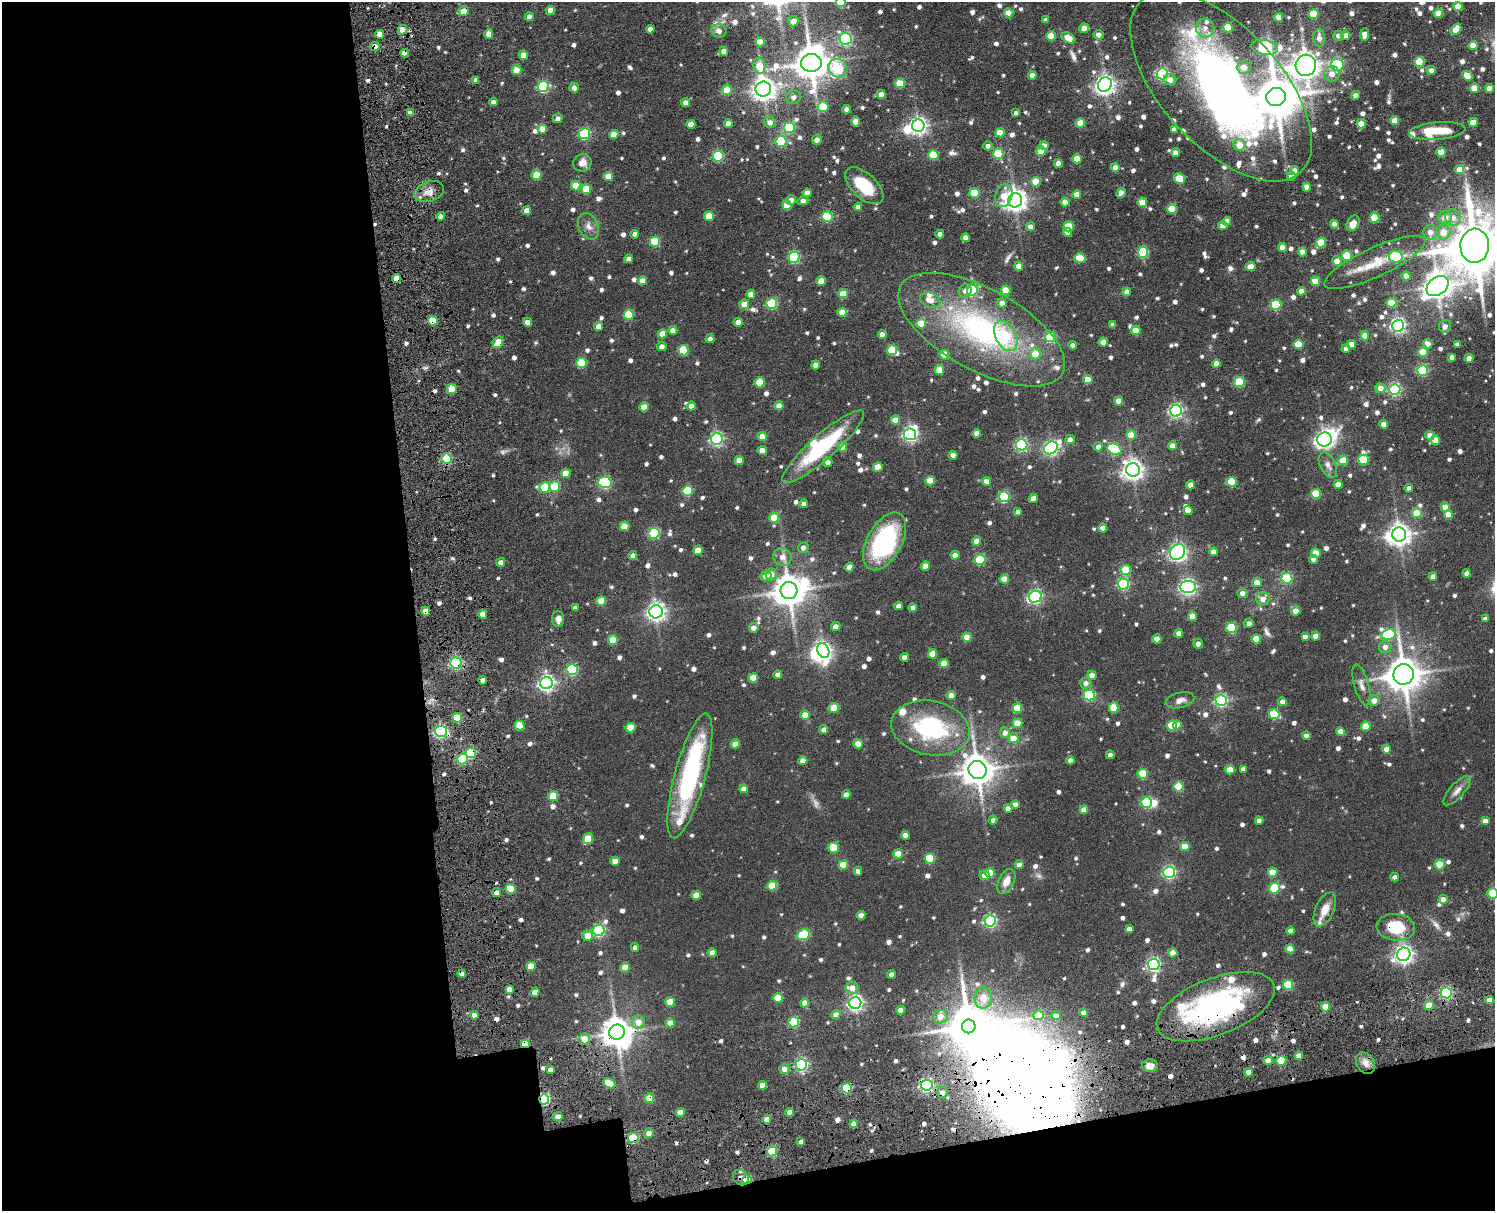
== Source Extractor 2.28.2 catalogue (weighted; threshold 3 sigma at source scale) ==
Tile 10 of 3 x 4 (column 1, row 4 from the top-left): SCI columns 216-1708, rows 114-1322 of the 5023 x 5064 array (HDU 1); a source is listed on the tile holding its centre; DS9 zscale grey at full resolution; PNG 1497 x 1213 px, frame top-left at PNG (2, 2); each listed source drawn as its Kron ellipse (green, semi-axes under 4 px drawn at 4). Shown black and unused: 33% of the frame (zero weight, under 7 of 14 exposures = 8% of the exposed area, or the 3 px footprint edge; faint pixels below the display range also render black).
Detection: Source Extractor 2.28.2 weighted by HDU 2 'WHT'; one run over the whole footprint, this tile lists its part. Background 0.0694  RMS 0.0074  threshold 0.0303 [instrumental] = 3 sigma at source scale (4.09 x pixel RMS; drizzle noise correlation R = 1.36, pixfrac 0.8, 0.05/0.05 arcsec/px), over >= 5 px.
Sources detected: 968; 3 too faint to see at this stretch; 15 inside a brighter object's white glare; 11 cosmic-ray / hot-pixel residue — neither listed nor drawn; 14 inside a brighter listed object's ellipse — not listed separately; of the other 925, all 500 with FLUX_AUTO >= 3.02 (the completeness limit of this list) listed and drawn (425 fainter detections not listed), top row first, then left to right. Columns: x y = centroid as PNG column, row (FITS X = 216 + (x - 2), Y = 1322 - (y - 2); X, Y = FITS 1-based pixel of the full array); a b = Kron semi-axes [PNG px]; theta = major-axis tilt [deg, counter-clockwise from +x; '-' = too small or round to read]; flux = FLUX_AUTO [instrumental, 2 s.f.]
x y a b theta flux
841 2 5 5 - 25
1458 7 4 4 - 11
550 10 4 4 - 8.4
463 11 5 5 - 8.4
1009 13 5 4 - 12
1438 13 4 4 - 9
1314 14 5 5 - 22
529 17 4 4 - 4.6
1278 17 4 4 - 7.6
1046 20 4 4 - 3.1
793 21 5 5 - 6.5
1084 28 5 4 - 6.7
1205 28 9 9 - 4.7
1228 28 5 5 - 23
650 29 4 4 - 4.5
1456 29 6 4 51 11
403 30 5 4 - 9.1
719 31 7 6 - 3.5
380 34 4 4 - 6.7
489 34 4 4 - 7.1
1365 34 6 4 84 5.7
1098 35 5 5 - 4.2
1051 36 5 5 - 15
1338 36 5 5 - 3.2
1345 36 4 4 - 8
1068 38 7 5 -29 8.5
1319 38 8 6 -85 5.4
846 39 6 5 - 99
760 42 4 4 - 11
1473 45 4 4 - 7.9
375 47 5 4 - 8.4
1264 47 13 7 -9 69
724 51 4 4 - 3.8
405 53 4 4 - 4.7
523 55 4 4 - 7.1
1419 62 5 5 - 27
811 63 10 9 - 1300
1306 65 11 10 - 690
1337 65 6 5 - 68
759 66 8 6 -81 14
1244 67 7 6 - 6.6
838 68 10 9 - 50
517 70 5 5 - 14
1431 70 4 4 - 3.3
1162 74 6 5 - 88
1332 74 8 7 - 5.2
1032 75 4 4 - 4.8
1467 76 5 4 - 11
476 80 4 4 - 4.1
1170 80 6 5 - 4.9
900 83 5 4 - 22
1105 85 7 6 - 340
543 86 5 5 - 65
1221 86 117 59 -47 510
574 88 5 4 - 4.4
1475 88 5 4 - 19
1489 88 4 4 - 5.9
763 89 8 7 - 530
727 90 5 5 - 16
881 94 4 4 - 6.7
1355 95 5 4 - 3.7
794 97 7 7 - 3.6
1276 97 10 9 - 2400
493 102 4 4 - 3.6
685 103 4 4 - 4.4
823 107 5 5 - 25
847 109 4 4 - 3.1
410 113 4 4 - 4.8
1016 113 4 4 - 3.2
558 118 5 4 - 3.4
856 121 5 4 - 8.8
1395 121 4 4 - 10
770 122 6 5 - 4.2
1473 122 4 4 - 8.8
728 123 4 4 - 5.7
1080 123 5 4 - 11
691 124 4 4 - 6.6
1361 124 5 4 - 7.6
918 126 6 6 - 240
789 128 5 5 - 56
542 129 5 4 - 8.4
1174 129 4 4 - 3.5
1437 131 28 9 5 21
1000 133 4 4 - 11
585 134 5 5 - 66
614 134 5 4 - 9.6
817 140 5 4 - 4.9
781 141 5 5 - 42
1239 145 6 5 - 11
988 146 4 4 - 3
1044 146 4 4 - 5.9
1041 151 5 4 - 12
1441 152 5 4 - 11
1176 153 4 4 - 5
998 154 5 5 - 40
933 155 5 5 - 26
718 156 5 5 - 52
1077 159 4 4 - 12
582 163 9 8 - 5.9
1058 163 4 4 - 6.9
1115 167 4 4 - 4.7
1459 169 5 4 - 8.7
1295 171 4 4 - 4.2
537 175 5 5 - 20
608 176 4 4 - 11
1291 176 4 4 - 3.7
1179 179 6 5 - 22
1036 182 5 5 - 16
576 185 5 4 - 11
864 186 23 12 -43 24
1307 187 4 4 - 7.8
586 189 5 5 - 19
429 192 15 10 17 6.1
807 193 4 4 - 6.4
974 193 5 5 - 27
1121 193 5 4 - 6.5
1077 194 4 4 - 5.8
1004 196 12 8 72 9.3
791 200 5 5 - 3.6
1015 200 7 7 - 440
803 201 5 4 - 4.7
1065 202 4 4 - 5
1142 202 4 4 - 11
787 205 4 4 - 13
858 207 4 4 - 4.2
1172 209 5 5 - 21
527 211 4 4 - 5.8
441 216 4 4 - 5.1
709 216 5 5 - 16
827 217 5 5 - 45
1453 217 8 7 - 5.3
1374 218 5 5 - 24
1445 218 7 6 - 6
1227 221 4 4 - 4.6
1353 223 8 6 61 6.5
1334 224 4 4 - 4.4
588 226 14 10 -64 4.7
1069 226 5 5 - 24
1223 226 4 4 - 6.5
1030 227 4 4 - 3.9
1067 232 5 4 - 3.6
1430 232 7 7 - 5.2
1444 232 7 7 - 9.1
635 234 4 4 - 4
940 234 4 4 - 3.8
966 238 4 4 - 5.3
655 242 5 5 - 32
1321 242 5 5 - 17
1475 246 17 14 87 4200
1282 247 4 4 - 6.3
1143 252 5 5 - 49
1302 252 4 4 - 5.7
1347 256 5 5 - 27
794 257 5 5 - 68
1396 257 7 5 8 35
1080 258 5 5 - 21
629 259 4 4 - 3.8
1337 261 5 4 - 7.3
1375 262 55 14 25 21
1019 266 4 4 - 7.3
1251 267 5 4 - 6.1
1406 276 4 4 - 6
396 278 4 4 - 8.5
642 281 4 4 - 6.9
821 281 5 4 - 11
1315 281 5 4 - 17
1437 286 12 8 38 740
1006 290 5 5 - 17
965 291 7 6 - 3.2
972 291 5 5 - 48
1301 291 4 4 - 5.6
1127 292 4 4 - 4.4
843 293 5 4 - 15
751 294 4 4 - 7.4
930 300 10 7 -24 5.8
772 303 5 5 - 50
1002 303 4 4 - 4.4
1392 303 5 4 - 16
744 304 5 5 - 8.4
1276 305 5 5 - 40
842 312 5 4 - 9.9
629 315 5 5 - 30
433 321 5 4 - 17
528 322 4 4 - 7.2
738 322 4 4 - 5.5
921 324 5 5 - 17
1113 325 4 4 - 3.2
599 326 5 4 - 4.7
1398 326 6 6 - 160
1445 326 6 6 - 3.7
673 330 4 4 - 5.3
982 330 92 41 -29 130
1136 330 5 4 - 11
662 334 5 4 - 9.7
882 334 4 4 - 4.6
1006 336 16 10 -63 23
1365 336 4 4 - 7.8
1050 337 5 5 - 42
710 339 4 4 - 3.8
498 342 6 4 54 13
1103 342 4 4 - 5.7
1299 344 5 5 - 23
1428 344 5 4 - 4.1
1457 344 4 4 - 3.2
1073 345 4 4 - 3.3
1351 345 4 4 - 7.5
662 347 5 4 - 4.4
1346 349 4 4 - 3.2
683 350 5 5 - 31
892 350 5 5 - 25
1423 352 5 5 - 20
1035 354 6 5 - 9.5
944 355 5 5 - 13
1452 357 4 4 - 3.5
1469 358 4 4 - 5.2
581 363 5 5 - 30
1216 364 4 4 - 5.5
816 365 4 4 - 5
939 370 5 4 - 17
1423 370 5 5 - 55
1088 380 4 4 - 9.8
760 382 5 5 - 20
1239 382 5 5 - 40
1380 388 5 5 - 7.1
452 389 5 5 - 20
1395 389 5 5 - 94
1119 401 4 4 - 7
691 406 4 4 - 4.4
779 406 4 4 - 7.8
644 407 5 4 - 9.6
1176 411 6 6 - 140
895 420 4 4 - 10
1384 424 4 4 - 6.4
977 433 4 4 - 5.4
910 434 6 6 - 150
1131 435 5 5 - 13
1430 435 4 4 - 5.4
762 437 4 4 - 10
717 439 6 6 - 120
1070 439 5 4 - 3.5
1325 439 7 7 - 180
1435 440 5 4 - 14
1022 445 5 5 - 91
1173 446 4 4 - 7.1
823 447 53 12 41 56
843 447 4 4 - 9.4
1098 447 5 4 - 3.1
1051 448 7 6 - 160
1114 449 7 5 -26 46
762 450 4 4 - 7.1
953 455 4 4 - 5.1
447 459 5 5 - 46
739 460 4 4 - 11
1343 460 5 4 - 18
1364 460 5 5 - 28
827 462 5 5 - 4.5
1328 465 14 7 -65 3.6
878 467 5 4 - 11
1133 470 7 7 - 390
566 473 5 4 - 9.5
930 481 5 4 - 16
986 481 4 4 - 6.1
605 482 7 5 -13 82
1231 482 5 5 - 26
1338 484 4 4 - 7.7
1191 485 4 4 - 5.9
545 487 5 5 - 33
555 487 5 5 - 36
1409 488 4 4 - 3.3
687 491 5 5 - 38
1316 494 5 5 - 22
1004 497 5 5 - 57
1033 498 4 4 - 7.2
804 504 4 4 - 3.1
1445 507 4 4 - 6
1188 510 4 4 - 6.9
1018 512 4 4 - 3
1417 513 5 5 - 11
1448 514 4 4 - 7.6
774 518 5 5 - 17
624 526 5 5 - 14
1103 528 4 4 - 5.6
654 533 5 5 - 54
1399 535 7 7 - 460
884 541 31 17 61 74
977 541 4 4 - 6.7
803 548 5 5 - 3
698 550 5 4 - 12
1178 552 8 7 - 230
1213 552 4 4 - 4.6
1316 553 5 5 - 11
955 555 4 4 - 7.1
633 556 4 4 - 3.9
782 557 9 8 - 4.6
1314 559 4 4 - 5.5
980 560 5 5 - 44
501 562 5 4 - 3.7
926 566 4 4 - 11
849 567 5 4 - 4.8
1126 570 5 5 - 20
1467 573 4 4 - 3
772 574 6 6 - 4.7
766 576 5 5 - 5.1
1433 577 4 4 - 4.2
1287 578 5 5 - 53
1004 579 4 4 - 9.7
1257 582 5 4 - 6.7
1123 584 5 5 - 75
1188 587 8 6 1 200
789 590 8 8 - 1100
1242 593 5 5 - 3.4
1035 597 6 5 - 130
1263 599 7 6 - 5.5
601 601 5 5 - 15
899 606 4 4 - 4.1
575 608 4 4 - 3.4
913 608 4 4 - 4.3
426 611 4 4 - 8.1
1296 611 4 4 - 7.1
656 612 6 6 - 300
483 614 4 4 - 8
1192 616 4 4 - 7.9
558 619 8 6 89 3.4
1485 619 4 4 - 3.3
1249 623 4 4 - 3.2
836 626 5 4 - 3.2
754 628 5 4 - 4.5
1232 628 5 5 - 45
1179 633 4 4 - 5.3
1388 634 7 5 11 41
1316 636 4 4 - 6.5
967 637 4 4 - 12
1305 637 4 4 - 3.7
1157 639 4 4 - 6.7
1256 639 4 4 - 15
613 640 5 5 - 16
1198 644 5 5 - 3.5
1385 647 6 6 - 3.9
823 651 7 6 - 200
932 654 5 4 - 15
904 657 4 4 - 4.8
456 663 5 5 - 97
944 663 4 4 - 9.6
572 670 5 5 - 58
1404 674 10 10 - 1400
778 675 4 4 - 4.6
1092 675 4 4 - 4.2
753 678 5 4 - 14
483 680 4 4 - 3.7
546 683 6 6 - 210
1086 683 6 5 - 3.7
1361 685 21 7 -74 4.4
951 695 4 4 - 5.8
1089 695 5 5 - 56
1180 700 14 7 14 4.3
1221 700 5 5 - 100
1374 700 5 5 - 4.8
1282 702 4 4 - 4.7
834 708 5 4 - 16
1017 708 5 5 - 18
1114 708 5 5 - 19
1274 714 5 5 - 38
805 715 5 4 - 10
457 718 5 5 - 21
1017 723 5 4 - 13
1172 725 5 5 - 25
1177 725 4 4 - 7.2
520 726 5 5 - 21
1366 726 5 4 - 15
631 728 5 4 - 16
930 728 40 27 -11 69
824 729 4 4 - 3.6
441 731 6 5 - 120
1341 732 4 4 - 7.3
1005 733 5 5 - 4.6
1306 736 4 4 - 3.5
1013 738 5 5 - 8.6
735 744 4 4 - 7
858 744 5 4 - 6.7
1386 749 4 4 - 6.6
471 753 5 5 - 42
1110 755 4 4 - 3.8
462 759 5 5 - 44
1070 760 4 4 - 3.3
803 761 4 4 - 7.1
1243 769 4 4 - 3.2
978 770 9 9 - 1100
1230 770 5 4 - 13
1143 774 5 5 - 26
690 776 64 15 75 88
1178 787 5 5 - 27
744 789 4 4 - 4.4
1457 791 18 7 48 4.5
846 795 4 4 - 3.5
553 796 5 5 - 21
1146 802 5 5 - 48
1015 804 4 4 - 3.3
1008 808 4 4 - 4.5
1084 810 4 4 - 7.2
993 820 4 4 - 3.1
1259 821 4 4 - 3.4
1485 821 4 4 - 4.5
905 835 4 4 - 5.3
588 839 5 5 - 19
1185 846 5 4 - 14
834 848 5 5 - 28
898 854 4 4 - 11
930 859 5 5 - 31
615 861 4 4 - 7.5
843 865 5 4 - 14
1019 865 4 4 - 5.1
1440 865 5 5 - 21
858 871 4 4 - 3.4
1169 872 6 5 - 110
1273 872 5 4 - 13
990 873 5 4 - 13
984 875 5 5 - 3.9
1395 877 4 4 - 3.7
1006 881 13 7 65 7.3
772 886 5 5 - 23
1275 888 5 5 - 39
511 889 5 4 - 22
497 893 4 4 - 4.9
1493 893 5 5 - 25
696 895 5 4 - 9.3
1443 899 4 4 - 5.5
1325 909 18 9 66 9
861 915 4 4 - 3.5
990 921 6 5 - 110
1396 927 19 13 -6 22
1129 929 4 4 - 3.7
599 930 5 5 - 87
1290 931 4 4 - 3.7
803 935 6 5 - 47
588 936 5 5 - 8.4
635 948 4 4 - 3.1
1290 949 4 4 - 7.8
712 953 4 4 - 5.7
1173 953 4 4 - 7.4
1404 954 7 6 - 290
1154 964 6 5 - 120
531 966 4 4 - 14
625 967 5 4 - 13
462 974 4 4 - 4.2
891 974 4 4 - 3.3
1288 985 5 5 - 32
852 988 6 6 - 5.1
509 989 4 4 - 3.7
535 992 5 4 - 4.5
1446 993 5 5 - 78
778 998 5 5 - 21
983 998 10 8 79 9.3
1490 1000 4 4 - 5.6
670 1002 5 4 - 15
805 1003 4 4 - 5
855 1003 6 6 - 190
1429 1005 5 4 - 16
1216 1007 62 28 21 140
1326 1007 4 4 - 15
901 1010 4 4 - 7.7
1084 1013 4 4 - 4.3
474 1015 4 4 - 4
836 1015 4 4 - 5.4
1039 1015 5 5 - 21
1056 1016 5 4 - 3.7
940 1017 7 6 - 7.5
638 1022 6 6 - 7.2
794 1022 5 5 - 44
670 1023 5 4 - 8.2
969 1026 7 6 - 2200
617 1032 8 7 - 930
584 1039 6 5 - 7.5
525 1044 5 4 - 17
1299 1056 4 4 - 4.9
1268 1060 5 4 - 8.5
1281 1061 5 5 - 22
1366 1063 11 8 -57 4.8
801 1065 6 5 - 110
1150 1066 8 6 1 5.4
784 1069 5 5 - 5.8
550 1070 4 4 - 3.3
1249 1072 4 4 - 6.5
609 1083 6 4 -28 14
762 1085 4 4 - 6.3
927 1085 5 5 - 130
847 1088 5 5 - 35
942 1093 6 5 - 4
649 1098 5 4 - 21
544 1099 5 5 - 78
680 1112 4 4 - 10
790 1112 4 4 - 5
558 1117 4 4 - 6.6
767 1119 4 4 - 6.9
854 1124 4 4 - 6.1
649 1133 5 4 - 4
633 1138 5 5 - 47
801 1142 4 4 - 3.6
772 1151 5 5 - 36
741 1178 8 7 - 5.2
747 1180 5 3 - 18
Overlapping masked pixels (flux is a lower limit): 25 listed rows (the first 20) at x y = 375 47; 405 53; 429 192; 396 278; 433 321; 447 459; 426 611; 456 663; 441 731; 471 753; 1396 927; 462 974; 1446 993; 1216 1007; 617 1032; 525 1044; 927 1085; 847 1088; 942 1093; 649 1098
Isophote crosses this tile's border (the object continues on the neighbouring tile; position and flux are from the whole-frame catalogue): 4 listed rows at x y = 841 2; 1221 86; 1475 246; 1493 893